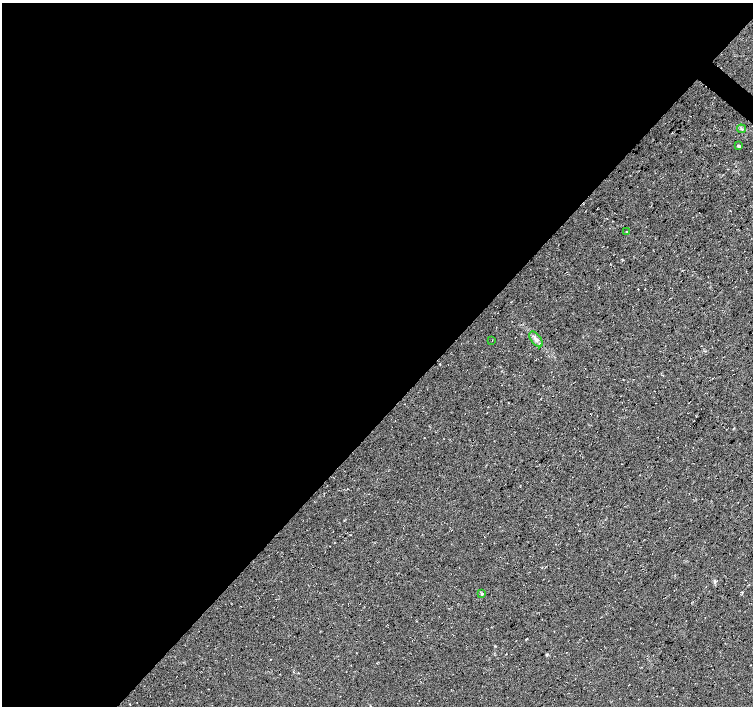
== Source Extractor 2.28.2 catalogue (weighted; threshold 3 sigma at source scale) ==
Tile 5 of 4 x 4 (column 1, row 2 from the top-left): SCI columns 6-1507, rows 3049-4455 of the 6017 x 6031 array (HDU 1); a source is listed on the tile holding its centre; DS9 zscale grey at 2 x 2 block average (1 PNG px = mean of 2 x 2 image px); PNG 755 x 708 px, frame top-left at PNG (2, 3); each listed source drawn as its Kron ellipse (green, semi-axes under 4 px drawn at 4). Shown black and unused: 59% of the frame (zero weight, under 3 of 4 exposures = <1% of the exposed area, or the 3 px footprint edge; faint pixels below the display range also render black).
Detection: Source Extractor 2.28.2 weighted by HDU 2 'WHT'; one run over the whole footprint, this tile lists its part. Background 0.0111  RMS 0.0071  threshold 0.0321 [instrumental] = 3 sigma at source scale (4.5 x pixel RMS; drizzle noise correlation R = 1.50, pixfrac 1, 0.0396/0.0396 arcsec/px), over >= 5 px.
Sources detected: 6; all 6 listed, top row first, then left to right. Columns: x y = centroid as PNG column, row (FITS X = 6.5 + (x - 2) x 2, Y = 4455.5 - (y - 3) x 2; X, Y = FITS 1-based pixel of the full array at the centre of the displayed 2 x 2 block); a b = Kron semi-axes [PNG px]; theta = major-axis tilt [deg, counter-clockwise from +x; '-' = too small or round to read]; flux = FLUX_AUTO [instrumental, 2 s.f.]
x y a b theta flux
741 129 4 3 - 2.1
738 146 4 3 - 2.5
626 232 2 2 - 5.5
536 339 9 5 -53 6.6
492 341 2 2 - 0.54
482 594 4 4 - 2